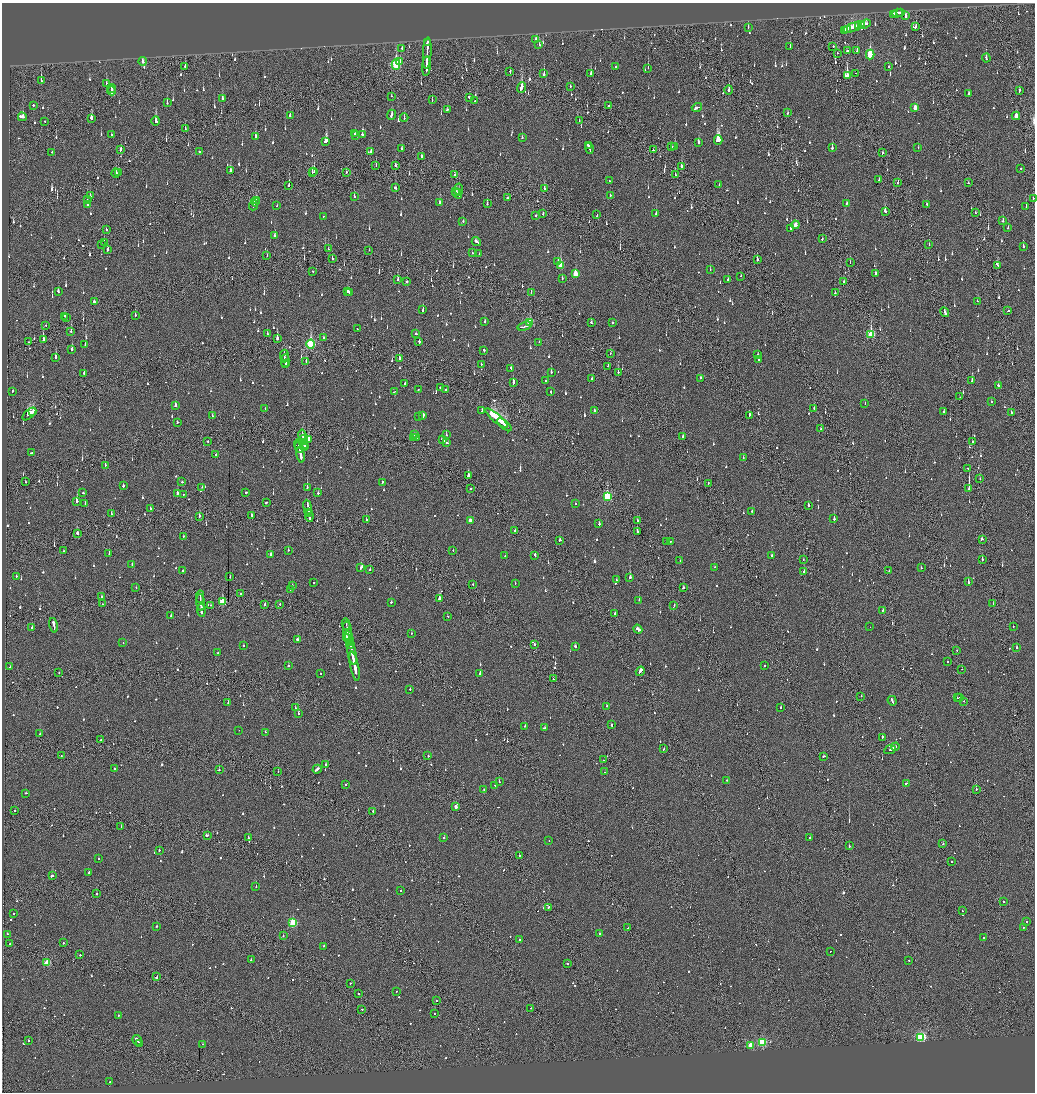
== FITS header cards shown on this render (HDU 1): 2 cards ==
NAXIS1  =                 2065
NAXIS2  =                 2180

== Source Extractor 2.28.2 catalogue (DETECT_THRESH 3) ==
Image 2065 x 2180 px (HDU 1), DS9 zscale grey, zoomed out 1/2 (1 PNG px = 2 x 2 image px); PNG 1037 x 1094 px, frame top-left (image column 1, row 2179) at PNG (2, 3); each listed source drawn as its Kron ellipse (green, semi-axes under 4 px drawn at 4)
Background -0.14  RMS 0.073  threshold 0.219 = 3 sigma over >= 5 px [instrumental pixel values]
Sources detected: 1361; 70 cannot appear on this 1/2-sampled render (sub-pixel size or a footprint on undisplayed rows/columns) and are neither listed nor drawn; of the other 1291, the 500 brightest by FLUX_AUTO listed and drawn (791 fainter detections omitted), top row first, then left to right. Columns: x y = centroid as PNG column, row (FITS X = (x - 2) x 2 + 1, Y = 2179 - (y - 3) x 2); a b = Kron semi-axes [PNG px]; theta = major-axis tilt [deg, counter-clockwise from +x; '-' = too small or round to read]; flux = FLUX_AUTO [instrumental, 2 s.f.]
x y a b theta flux
900 12 3 2 - 120
897 13 5 2 - 180
893 14 3 2 - 62
906 16 3 2 - 140
865 24 6 2 20 230
861 25 2 1 - 92
859 26 3 2 - 130
748 27 2 2 - 50
854 27 12 3 19 420
915 27 3 2 - 210
848 29 2 2 - 120
845 30 4 2 - 160
535 39 4 2 - 89
427 42 3 2 - 96
539 44 3 2 - 98
833 46 2 2 - 220
790 47 3 2 - 73
402 49 3 2 - 68
848 51 3 2 - 72
857 51 3 2 - 69
427 53 15 2 87 700
837 53 2 2 - 60
870 54 5 3 - 760
986 58 4 2 - 120
143 61 4 2 - 79
400 62 3 2 - 62
396 65 5 3 - 1100
185 66 3 2 - 180
426 66 10 2 86 400
616 66 2 2 - 61
889 66 2 2 - 70
648 68 2 1 - 170
510 72 2 1 - 110
544 73 3 2 - 590
855 73 2 1 - 50
591 74 4 2 - 87
847 75 4 2 - 980
41 81 3 2 - 300
106 83 3 2 - 58
570 86 2 1 - 56
112 88 4 1 - 300
521 88 5 2 - 980
729 90 5 2 - 130
1019 90 2 2 - 390
112 91 4 2 - 410
968 94 2 2 - 440
391 96 3 1 - 66
469 97 3 2 - 110
222 99 4 2 - 150
432 100 3 2 - 52
475 101 2 2 - 50
167 103 3 2 - 110
33 105 2 2 - 110
609 106 2 2 - 79
697 107 5 2 - 190
915 108 3 2 - 140
447 110 3 2 - 130
788 113 3 2 - 84
392 115 5 2 - 130
290 116 3 2 - 88
1016 116 4 2 - 130
22 117 4 2 - 330
91 118 4 2 - 84
404 118 4 2 - 59
579 120 2 1 - 110
45 121 2 1 - 51
156 121 5 2 - 310
185 129 2 1 - 57
355 134 2 2 - 52
362 134 2 2 - 140
111 135 2 2 - 62
356 136 2 2 - 55
256 137 3 2 - 140
522 137 2 2 - 99
718 140 5 4 - 1200
326 141 3 3 - 750
698 142 3 2 - 120
588 146 3 2 - 190
672 146 2 1 - 73
675 146 3 2 - 160
918 147 2 2 - 48
589 148 5 2 - 300
832 148 3 2 - 130
121 149 4 2 - 96
402 149 3 2 - 150
653 150 2 2 - 160
371 151 2 2 - 95
52 152 2 2 - 70
199 152 2 2 - 170
882 153 3 2 - 77
421 157 3 2 - 94
395 165 3 2 - 96
376 166 3 2 - 120
681 166 3 2 - 260
1021 168 2 2 - 73
230 171 4 2 - 170
118 172 2 2 - 210
314 172 2 2 - 180
346 172 2 1 - 60
116 173 4 2 - 93
312 173 2 1 - 73
455 175 2 2 - 63
675 175 3 2 - 68
879 180 2 2 - 57
609 181 2 2 - 230
898 183 2 1 - 62
968 183 2 2 - 79
289 185 3 2 - 290
719 185 2 2 - 110
395 188 3 2 - 60
544 188 3 2 - 62
459 190 6 3 84 49
456 192 2 2 - 83
457 194 5 2 - 170
610 195 2 2 - 82
90 196 3 2 - 170
354 197 3 2 - 250
508 198 2 2 - 60
1033 198 2 2 - 57
87 199 4 2 - 53
256 200 2 2 - 75
255 202 4 2 - 86
440 203 3 2 - 83
847 203 2 2 - 57
487 204 3 2 - 63
927 204 3 2 - 63
87 205 3 2 - 330
253 205 5 2 - 200
277 206 2 1 - 56
1026 206 3 1 - 58
885 211 4 2 - 130
975 213 2 2 - 50
543 214 3 2 - 100
656 214 2 2 - 56
536 215 3 2 - 79
597 215 2 1 - 51
323 216 2 1 - 68
463 221 2 2 - 52
1003 221 3 2 - 120
795 225 4 3 - 110
791 228 3 2 - 360
1008 228 2 2 - 52
106 229 2 2 - 86
275 236 4 2 - 75
822 239 3 2 - 85
104 242 2 1 - 51
476 242 5 2 - 180
929 244 2 1 - 56
102 245 2 1 - 49
1023 246 2 2 - 89
328 249 2 2 - 50
108 250 3 2 - 180
369 250 2 1 - 61
472 253 2 2 - 56
479 254 2 2 - 100
267 255 2 2 - 72
332 259 3 2 - 50
757 260 3 2 - 75
558 261 2 2 - 100
850 262 2 1 - 64
561 265 4 3 - 370
998 265 4 2 - 96
710 269 2 2 - 55
313 271 3 2 - 59
575 274 4 3 - 290
876 274 2 2 - 140
740 276 2 2 - 51
562 278 2 2 - 59
398 279 3 2 - 140
728 279 2 2 - 51
407 282 2 2 - 59
844 282 3 2 - 68
58 291 3 2 - 57
348 291 3 2 - 120
349 292 2 2 - 98
531 292 2 1 - 49
835 293 2 2 - 56
977 301 2 2 - 280
94 302 2 2 - 50
423 309 3 2 - 130
1008 311 3 2 - 95
945 312 5 2 - 130
135 315 3 2 - 120
64 316 3 2 - 68
66 317 2 1 - 54
485 321 3 2 - 64
530 322 3 3 - 350
591 323 2 2 - 140
612 323 2 2 - 190
46 325 2 1 - 82
524 326 7 2 17 290
357 329 2 1 - 62
71 331 3 2 - 110
267 334 3 2 - 58
416 334 2 2 - 63
871 335 4 3 - 840
323 337 2 2 - 49
277 338 3 2 - 340
43 339 3 2 - 320
419 341 2 2 - 110
29 342 2 2 - 53
539 342 2 1 - 170
311 344 4 3 - 1700
85 345 2 2 - 67
72 349 3 2 - 170
484 350 3 2 - 140
610 353 2 2 - 47
758 355 3 2 - 68
284 356 6 1 -87 220
56 357 3 2 - 300
399 359 4 2 - 210
758 359 2 2 - 350
285 361 6 1 87 220
306 361 4 2 - 210
286 364 3 1 - 140
481 364 2 2 - 62
608 366 2 1 - 120
511 368 3 2 - 97
551 372 3 2 - 240
618 372 3 1 - 160
84 373 2 2 - 160
700 378 3 2 - 180
592 379 2 2 - 110
972 380 4 2 - 180
545 381 2 2 - 64
513 382 3 2 - 210
405 384 2 2 - 94
998 385 2 2 - 55
441 388 2 2 - 110
418 389 2 2 - 51
445 389 2 1 - 150
13 391 2 2 - 60
394 392 2 2 - 78
551 392 2 2 - 60
960 397 2 1 - 54
991 402 2 2 - 75
865 403 2 2 - 62
175 405 2 2 - 240
265 409 2 2 - 55
814 409 3 2 - 97
594 410 3 2 - 100
482 411 3 2 - 57
33 412 2 1 - 210
944 412 3 2 - 57
1011 412 2 2 - 50
29 414 8 3 40 540
749 415 2 2 - 80
212 416 2 2 - 80
423 416 3 2 - 570
419 417 2 2 - 85
496 418 14 3 -40 4200
177 422 2 2 - 49
504 425 8 2 -40 2100
820 429 2 1 - 90
415 435 2 2 - 95
446 435 2 2 - 84
302 436 6 1 -79 230
683 437 2 2 - 110
413 438 3 2 - 120
416 438 2 2 - 62
308 439 3 2 - 300
303 440 5 1 - 180
442 440 4 2 - 120
208 441 2 2 - 63
972 441 2 2 - 51
447 443 3 2 - 96
298 444 5 1 - 450
304 444 5 2 - 180
299 447 6 2 -79 940
304 447 3 1 - 120
31 453 3 2 - 120
216 454 2 2 - 69
301 455 8 2 -80 650
743 458 2 2 - 66
105 465 2 2 - 76
968 468 2 2 - 67
468 475 3 2 - 170
980 479 2 1 - 51
25 482 2 2 - 59
182 482 2 2 - 97
382 482 2 2 - 85
708 483 2 1 - 56
123 486 2 2 - 100
202 487 2 1 - 55
307 487 3 2 - 350
471 488 2 1 - 80
969 489 3 2 - 2900
246 492 2 2 - 65
83 493 2 2 - 70
177 493 4 2 - 330
318 493 2 2 - 71
183 494 2 2 - 67
607 496 4 3 - 1200
77 501 3 2 - 460
266 503 3 2 - 110
85 504 2 2 - 58
575 504 2 2 - 48
808 505 2 2 - 130
308 507 7 2 -82 530
150 509 3 1 - 100
752 511 2 2 - 74
308 513 3 1 - 120
111 514 2 2 - 55
252 515 4 2 - 86
199 516 3 2 - 160
309 516 6 2 -82 280
834 519 2 2 - 260
366 520 2 2 - 130
470 521 3 2 - 190
637 521 3 2 - 89
599 524 2 2 - 150
515 531 2 2 - 130
637 531 2 2 - 230
77 533 3 2 - 200
183 536 2 1 - 72
982 539 2 2 - 160
560 540 2 2 - 250
670 541 2 2 - 49
666 542 2 1 - 230
288 550 2 2 - 140
453 550 2 2 - 50
63 551 2 2 - 110
109 553 2 2 - 92
270 555 3 2 - 200
535 555 3 2 - 320
772 555 2 2 - 58
505 556 2 2 - 48
803 559 2 2 - 56
982 559 3 2 - 110
680 561 2 2 - 85
132 564 2 2 - 55
361 567 3 2 - 210
714 567 2 2 - 55
921 568 2 2 - 66
370 570 2 2 - 98
183 571 2 2 - 94
889 571 2 1 - 63
804 572 2 2 - 180
16 576 2 2 - 65
230 577 2 2 - 67
630 577 3 2 - 460
616 580 2 2 - 55
314 582 2 1 - 48
968 582 2 2 - 210
515 583 2 2 - 51
473 584 2 2 - 81
292 586 2 2 - 67
136 587 2 1 - 110
683 588 2 2 - 70
290 590 2 1 - 55
240 594 2 1 - 76
101 596 2 2 - 60
200 597 6 1 -87 310
439 599 3 2 - 160
639 600 2 2 - 83
201 602 8 1 -86 370
222 602 4 3 - 560
391 602 2 2 - 99
102 604 2 1 - 49
265 604 2 2 - 130
280 604 2 2 - 120
993 604 2 1 - 54
211 605 2 2 - 49
674 606 3 2 - 120
201 610 6 2 -86 340
883 610 2 2 - 85
614 614 3 2 - 160
171 616 2 2 - 74
447 616 2 2 - 180
346 624 6 1 -79 260
54 625 7 2 -77 400
1013 626 2 1 - 69
870 627 2 1 - 110
32 628 2 2 - 85
638 629 4 2 - 330
347 631 10 2 -80 440
412 633 2 1 - 57
346 638 3 3 - 210
298 639 3 2 - 160
349 639 7 2 -79 320
123 643 2 2 - 48
350 644 4 2 - 280
534 644 2 2 - 180
243 646 2 2 - 49
575 646 2 2 - 96
1016 647 2 2 - 72
957 650 2 2 - 56
218 652 2 2 - 54
352 654 11 2 -79 640
948 662 2 2 - 48
765 665 2 2 - 73
288 666 2 2 - 75
355 666 15 2 -79 990
10 667 2 2 - 120
962 669 2 1 - 70
640 671 5 2 - 160
59 673 2 2 - 69
321 673 2 2 - 49
480 673 3 2 - 220
553 679 2 2 - 100
410 689 2 2 - 53
861 696 2 2 - 56
960 697 2 2 - 71
957 698 2 2 - 110
892 701 5 2 - 210
964 701 2 1 - 78
228 702 2 1 - 270
606 706 2 2 - 62
780 707 2 2 - 130
295 708 2 2 - 62
298 713 2 2 - 96
611 725 3 2 - 140
525 726 2 2 - 190
545 728 3 2 - 77
239 731 2 1 - 67
265 732 2 2 - 48
40 734 2 2 - 180
882 737 3 2 - 64
101 740 2 1 - 83
895 747 4 2 - 150
664 749 2 2 - 98
890 750 6 2 27 220
61 756 3 2 - 140
428 756 2 2 - 68
823 756 3 2 - 160
603 760 2 1 - 55
326 765 2 2 - 79
114 769 2 2 - 79
317 769 4 2 - 190
219 770 2 2 - 94
278 771 2 2 - 110
605 772 2 2 - 47
727 780 2 1 - 120
499 782 2 2 - 220
906 783 3 2 - 110
346 784 2 2 - 56
495 785 2 2 - 51
484 789 2 2 - 56
976 789 2 1 - 350
26 793 2 1 - 120
456 807 3 2 - 120
15 811 2 2 - 79
373 811 2 2 - 60
121 827 2 1 - 62
207 835 3 2 - 350
444 837 2 2 - 140
248 838 2 2 - 200
810 838 2 2 - 84
549 841 2 1 - 71
943 844 2 2 - 66
849 846 2 2 - 270
159 850 2 2 - 84
519 855 2 2 - 66
98 859 2 2 - 61
952 861 2 2 - 60
89 873 2 2 - 150
52 876 3 2 - 210
256 887 2 1 - 170
401 890 2 1 - 59
96 894 2 2 - 62
1004 901 2 2 - 100
548 907 3 1 - 110
962 911 2 2 - 58
13 914 2 2 - 67
1026 922 2 2 - 74
293 923 3 3 - 900
157 926 2 1 - 130
1023 927 2 2 - 62
628 928 2 2 - 53
7 934 2 2 - 65
599 934 2 2 - 300
283 935 2 2 - 110
983 937 2 2 - 120
519 939 2 2 - 94
63 943 2 2 - 56
10 944 2 2 - 57
324 946 2 2 - 89
830 951 2 1 - 89
80 955 2 2 - 110
251 960 2 2 - 54
909 960 2 2 - 81
47 963 3 3 - 420
568 964 2 2 - 68
156 977 3 1 - 200
350 983 2 2 - 89
396 991 2 2 - 49
358 994 2 2 - 140
436 1000 2 2 - 52
531 1008 2 1 - 98
362 1009 2 2 - 87
434 1014 2 2 - 52
118 1015 2 2 - 54
921 1037 3 3 - 2000
29 1040 2 2 - 74
137 1040 5 2 - 250
762 1042 3 3 - 1200
139 1044 3 1 - 120
203 1044 2 1 - 110
750 1046 3 3 - 290
109 1082 2 2 - 57
At the frame edge (FLAGS 8, measured only in part): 1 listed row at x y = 1033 198
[791 fainter detections neither listed nor drawn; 70 sub-pixel or undisplayed-footprint detections neither listed nor drawn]